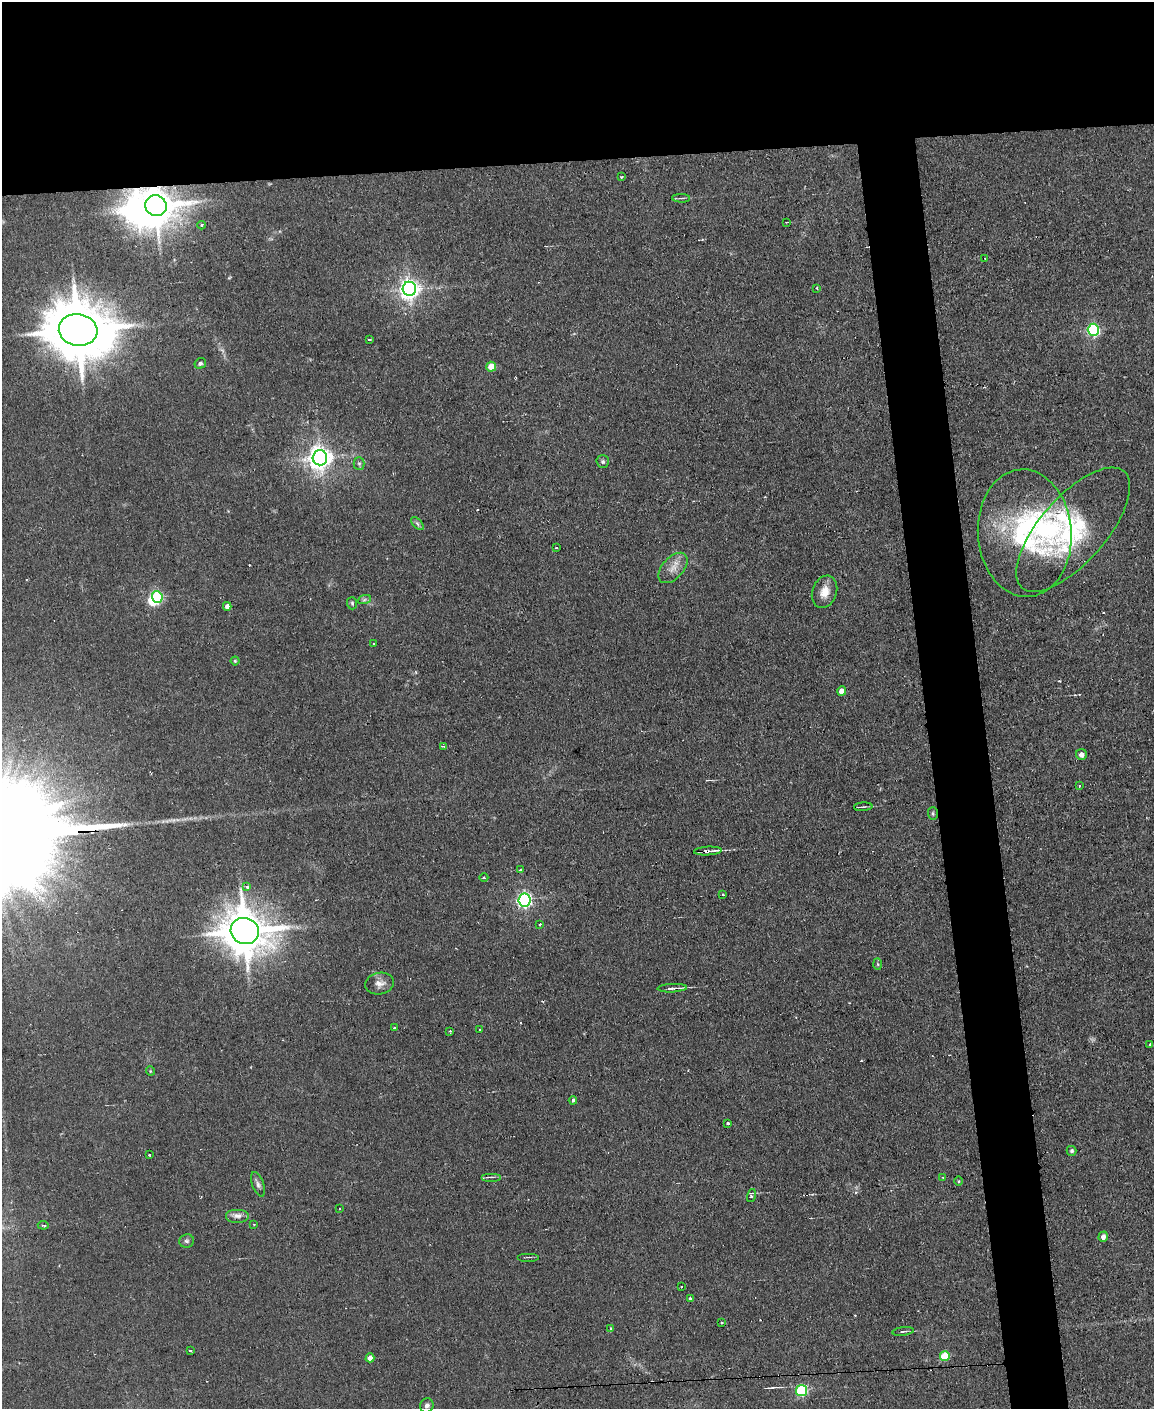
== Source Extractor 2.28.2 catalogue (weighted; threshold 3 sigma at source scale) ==
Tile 2 of 4 x 3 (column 2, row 1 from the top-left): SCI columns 1153-2304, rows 3047-4453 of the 4609 x 4577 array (HDU 1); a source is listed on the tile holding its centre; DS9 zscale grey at full resolution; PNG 1156 x 1411 px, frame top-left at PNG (2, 2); each listed source drawn as its Kron ellipse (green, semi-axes under 4 px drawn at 4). Shown black and unused: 16% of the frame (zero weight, under 2 of 3 exposures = <1% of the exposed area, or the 3 px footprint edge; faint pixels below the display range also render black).
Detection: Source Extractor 2.28.2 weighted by HDU 2 'WHT'; one run over the whole footprint, this tile lists its part. Background 0.0454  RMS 0.0051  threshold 0.0229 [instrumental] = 3 sigma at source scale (4.5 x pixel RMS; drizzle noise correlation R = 1.50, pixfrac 1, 0.05/0.05 arcsec/px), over >= 5 px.
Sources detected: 87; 1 too faint to see at this stretch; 2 inside a brighter object's white glare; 5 cosmic-ray / hot-pixel residue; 1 long thin detection or spike segment (spike, bleed or trail) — neither listed nor drawn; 2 inside a brighter listed object's ellipse — not listed separately; the other 76 listed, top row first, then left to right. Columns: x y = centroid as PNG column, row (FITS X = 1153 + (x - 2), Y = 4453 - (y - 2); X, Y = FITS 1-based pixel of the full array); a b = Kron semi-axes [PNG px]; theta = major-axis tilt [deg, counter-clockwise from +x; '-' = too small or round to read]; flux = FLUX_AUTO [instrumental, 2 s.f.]
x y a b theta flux
621 177 3 3 - 0.65
681 198 9 3 -3 0.89
156 206 11 10 - 1400
787 222 4 2 - 0.45
201 225 4 4 - 0.68
985 258 2 2 - 0.51
817 288 4 3 - 0.71
409 289 7 7 - 330
78 330 19 16 -8 4000
1093 330 6 5 - 85
369 340 3 3 - 0.98
200 363 6 5 - 1.2
491 367 5 5 - 7.8
320 458 7 7 - 460
603 462 6 6 - 1.2
359 464 6 5 - 0.91
417 524 8 4 -45 1.2
1073 530 77 33 49 59
1025 533 64 47 -86 85
556 548 3 2 - 0.62
673 568 18 10 48 5.6
825 592 16 12 69 7
157 597 6 5 - 49
364 600 7 4 19 1
352 603 6 5 - 0.82
227 606 4 4 - 2.6
374 644 3 2 - 0.48
235 661 4 4 - 0.59
842 691 5 4 - 5.1
443 746 3 3 - 0.59
1081 754 5 5 - 2.5
1079 786 4 3 - 0.57
863 807 9 3 5 0.72
933 814 6 5 - 0.92
708 851 14 3 3 5.1
521 870 3 3 - 1.3
484 878 4 3 - 0.45
247 886 4 3 - 1.8
723 895 3 2 - 0.59
525 900 6 6 - 150
540 924 3 3 - 0.71
245 931 14 13 - 2100
878 964 6 4 -88 0.7
380 984 14 11 9 3.8
672 988 15 3 3 2.8
394 1028 3 3 - 1.6
480 1029 3 2 - 0.67
450 1031 3 3 - 0.82
1150 1044 3 2 - 1.1
150 1071 5 3 - 0.41
573 1100 4 3 - 0.88
728 1123 3 3 - 1.9
1072 1151 5 5 - 1.2
149 1155 3 3 - 0.98
491 1177 10 2 0 0.85
943 1177 3 3 - 0.53
958 1181 5 3 - 0.49
258 1184 13 6 -70 1.9
751 1195 7 4 73 1.2
340 1209 3 2 - 0.53
237 1216 12 7 0 2.8
254 1224 2 2 - 0.45
43 1225 5 3 - 1.1
1103 1237 5 4 - 2.4
187 1241 7 6 - 1.3
528 1257 11 2 0 0.75
681 1287 3 2 - 0.38
690 1298 4 3 - 1.5
721 1323 3 2 - 0.58
611 1328 3 3 - 0.7
903 1331 11 3 6 1
190 1350 3 3 - 1.4
945 1356 5 5 - 22
370 1358 4 4 - 3.4
802 1391 6 5 - 53
427 1405 7 6 - 1.9
Overlapping masked pixels (flux is a lower limit): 2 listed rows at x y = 156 206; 708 851